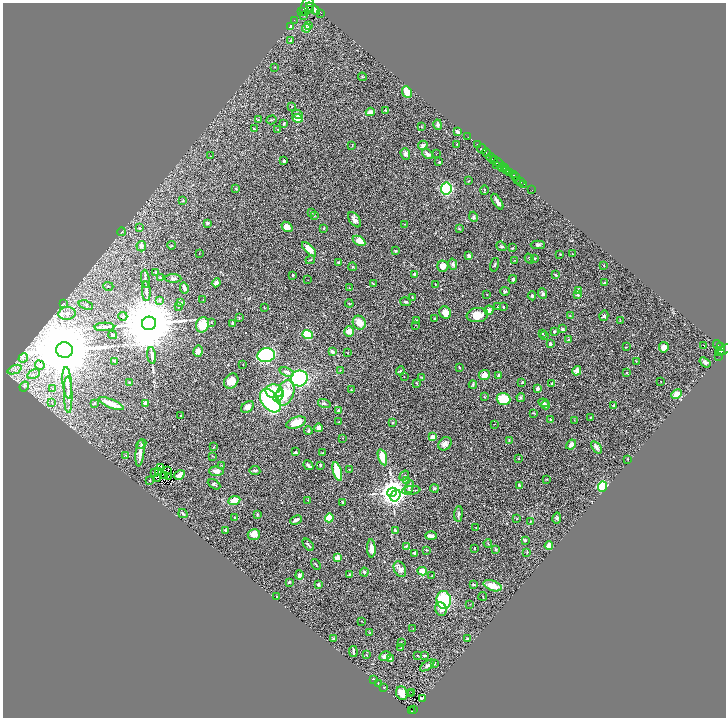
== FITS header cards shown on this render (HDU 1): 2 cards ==
NAXIS1  =                 1447
NAXIS2  =                 1431

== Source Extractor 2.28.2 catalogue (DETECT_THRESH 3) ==
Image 1447 x 1431 px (HDU 1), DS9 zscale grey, zoomed out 1/2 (1 PNG px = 2 x 2 image px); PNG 728 x 720 px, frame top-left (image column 2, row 1430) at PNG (3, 3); each listed source drawn as its Kron ellipse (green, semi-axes under 4 px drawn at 4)
Background 0.623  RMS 0.033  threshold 0.098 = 3 sigma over >= 5 px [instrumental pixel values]
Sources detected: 372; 30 cannot appear on this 1/2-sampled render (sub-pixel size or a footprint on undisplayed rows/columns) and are neither listed nor drawn; the other 342 listed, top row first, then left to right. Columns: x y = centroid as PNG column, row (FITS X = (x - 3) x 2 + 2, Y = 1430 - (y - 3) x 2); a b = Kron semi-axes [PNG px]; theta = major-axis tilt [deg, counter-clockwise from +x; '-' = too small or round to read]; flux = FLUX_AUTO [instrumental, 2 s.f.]
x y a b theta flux
307 6 9 6 69 1800
310 9 3 2 - 400
313 9 8 4 -37 2000
302 11 2 1 - 260
321 13 2 2 - 54
304 16 2 2 - 2.7
294 20 2 1 - 9.8
290 26 3 2 - 50
308 26 3 3 - 6.2
306 28 4 4 - 25
290 41 3 3 - 5.1
274 67 3 2 - 2
362 77 4 2 - 4.3
407 92 6 4 -65 75
292 106 2 2 - 2.4
386 110 3 2 - 5.7
370 112 4 3 - 52
297 114 5 4 - 16
298 118 5 4 - 73
258 120 2 2 - 3.4
271 120 5 2 - 5.6
284 123 3 2 - 6.3
438 125 5 4 - 17
421 127 3 2 - 3.3
254 129 4 2 - 6.8
278 129 3 2 - 3.5
457 132 4 3 - 17
468 137 2 1 - 11
457 144 2 2 - 4.7
352 145 4 2 - 3.8
423 145 5 4 - 17
477 145 3 1 - 28
482 149 5 2 - 640
487 153 4 2 - 480
405 154 6 4 -70 16
427 154 6 4 -37 17
436 154 3 2 - 1.5
210 156 2 2 - 1.9
491 157 4 2 - 140
493 159 3 2 - 34
284 161 3 2 - 8.4
439 162 3 2 - 4.3
498 162 7 2 -36 240
497 165 3 1 - 88
502 167 4 3 - 250
505 167 2 1 - 81
507 170 3 2 - 440
510 173 3 2 - 230
513 175 2 2 - 160
516 177 3 2 - 250
517 180 3 1 - 33
469 181 2 2 - 3.7
521 181 2 2 - 130
524 184 2 1 - 22
236 189 3 2 - 4.3
446 189 6 5 - 530
484 190 5 2 - 6.8
532 190 2 1 - 11
183 201 3 2 - 3.1
497 202 9 3 -57 36
312 212 3 2 - 7.1
314 216 3 2 - 4.3
474 217 5 4 - 8.7
355 220 9 5 -55 28
208 223 3 3 - 9.3
405 224 3 2 - 2.5
287 227 6 4 -39 45
140 228 4 3 - 8.1
324 228 3 2 - 4.8
459 229 3 2 - 4.5
122 232 4 2 - 5.1
359 241 7 4 -31 53
172 245 4 2 - 4.1
538 245 7 4 -1 13
141 246 5 5 - 20
501 246 5 4 - 8.5
512 248 3 3 - 4.8
309 249 9 4 -47 59
395 251 3 3 - 7.3
199 253 3 1 - 2.1
560 254 2 2 - 4.1
572 254 2 1 - 2
469 256 3 2 - 27
529 258 5 2 - 4.1
535 258 3 3 - 4.4
310 260 5 3 - 5.5
515 260 3 2 - 2.2
339 262 4 3 - 7.7
453 264 5 4 - 12
495 265 7 3 73 9.7
443 266 5 5 - 40
604 266 2 1 - 1.7
353 267 4 3 - 5.8
155 272 3 2 - 6.7
415 274 3 3 - 34
293 275 2 2 - 6.2
555 275 4 2 - 6.3
160 277 2 2 - 4.6
173 278 8 4 -1 14
145 279 9 2 -84 9.7
513 279 4 3 - 11
308 280 2 1 - 1.5
216 283 4 4 - 19
604 283 3 2 - 5.4
373 284 3 2 - 3.9
435 285 3 2 - 2.1
108 286 5 3 - 6.2
184 288 5 2 - 16
349 288 2 1 - 2
146 291 10 3 -86 21
505 291 4 4 - 7.1
578 291 2 2 - 120
543 294 5 4 - 15
487 295 2 1 - 3.5
577 295 3 3 - 15
532 296 5 3 - 9.2
412 297 2 2 - 3.4
159 300 4 3 - 7.8
203 300 3 2 - 2.9
406 302 5 3 - 8.7
181 303 4 3 - 15
64 304 3 2 - 2.9
349 304 4 2 - 3.8
86 305 7 4 -19 11
178 307 3 3 - 3.8
264 307 2 2 - 2.2
498 307 2 2 - 18
503 307 3 3 - 5.2
489 310 4 4 - 33
67 313 8 6 6 34
445 313 6 5 - 54
477 315 11 7 7 92
570 315 3 3 - 3.9
123 316 4 2 - 5.7
604 316 5 4 - 15
239 318 3 2 - 3.6
434 318 3 2 - 5.1
416 320 2 1 - 1.7
620 320 3 1 - 2.7
211 322 3 2 - 3.9
149 323 7 7 - 74000
233 323 3 3 - 11
359 323 7 6 - 63
202 325 8 6 72 170
416 325 3 2 - 2.1
104 327 10 3 2 15
562 329 3 3 - 15
349 331 5 5 - 44
554 331 3 3 - 11
308 334 5 4 - 220
543 334 2 2 - 4.1
113 335 4 3 - 6
544 335 3 2 - 4.9
568 340 3 2 - 5.3
550 344 3 3 - 9.8
703 345 2 1 - 31
718 345 5 2 - 140
626 347 3 2 - 3.1
664 347 5 5 - 35
720 347 2 1 - 79
64 350 8 7 - 85000
723 350 9 3 32 290
198 351 5 4 - 39
721 351 4 1 - 120
332 352 4 3 - 22
347 353 2 1 - 2.5
152 355 8 3 -84 19
266 355 9 7 7 600
719 357 3 1 - 17
23 358 5 3 - 12
115 361 3 2 - 5.8
636 361 2 2 - 2.4
705 362 6 4 -37 17
243 364 2 1 - 1.6
40 365 5 3 - 11
459 367 3 2 - 4.5
15 370 7 3 22 18
340 370 3 2 - 3.4
400 371 4 3 - 6.9
577 371 5 4 - 42
287 372 7 4 -18 22
627 373 3 2 - 3
34 374 7 2 28 11
484 375 6 5 - 43
498 376 3 2 - 23
404 377 2 2 - 1.8
422 377 3 2 - 3
299 378 8 8 - 570
231 381 8 6 51 73
661 381 2 1 - 2.4
129 382 3 2 - 4.9
522 382 4 3 - 6.5
67 383 16 4 -84 45
416 383 3 2 - 4.3
552 383 3 2 - 9.4
473 384 4 3 - 7.5
24 386 5 2 - 6.3
53 388 4 3 - 6.2
537 389 4 2 - 24
352 390 4 2 - 3.5
274 391 9 7 -3 150
285 393 13 8 69 210
677 394 5 4 - 59
68 395 18 4 -89 35
279 396 6 4 56 69
484 397 3 2 - 3.6
521 397 4 3 - 6.7
503 399 7 6 - 150
270 401 13 8 -53 980
52 402 3 2 - 4.9
94 403 3 2 - 4.8
145 403 4 3 - 28
324 403 6 3 -16 13
544 403 5 3 - 17
111 404 13 3 -21 85
546 405 4 4 - 19
614 405 3 2 - 6.1
247 407 7 5 39 45
339 411 3 3 - 22
534 413 4 2 - 4.6
181 416 2 2 - 23
591 417 3 2 - 3.5
551 420 3 2 - 14
574 420 2 1 - 1.8
339 422 3 2 - 7.6
392 422 2 2 - 5.3
296 423 10 5 19 87
494 424 2 1 - 1.7
319 428 4 4 - 29
308 431 4 4 - 10
433 437 3 3 - 43
343 438 2 2 - 2.3
509 440 4 3 - 5.8
141 444 5 4 - 9.4
445 444 7 6 - 29
571 445 5 4 - 33
214 447 3 2 - 2.4
596 447 7 3 -53 23
295 452 3 2 - 8
140 453 13 3 84 54
323 453 4 2 - 5
126 455 3 2 - 3.8
212 456 3 2 - 2.5
382 457 8 4 -73 120
519 459 2 2 - 2.5
628 459 2 2 - 2.8
308 465 5 3 - 12
320 465 4 3 - 7.7
222 466 2 2 - 2.6
161 467 2 1 - 3.1
349 469 2 2 - 2.6
167 470 3 2 - 0.16
255 470 5 3 - 12
216 471 7 4 -4 34
337 471 9 4 -74 230
158 472 2 1 - 0.86
155 473 2 1 - 1.6
165 475 3 2 - 2.1
179 475 6 3 31 21
168 476 2 1 - 0.32
404 476 5 3 - 8.3
157 478 2 1 - 2.7
547 479 3 2 - 3.9
150 481 2 2 - 5.2
406 481 3 2 - 3.8
214 484 7 3 -30 8.6
519 485 4 2 - 5.1
409 487 7 4 75 16
603 487 5 4 - 230
434 489 4 3 - 8.8
411 490 9 3 7 12
392 492 5 4 - 8400
395 496 6 4 57 570
308 500 2 2 - 2.4
234 501 6 4 22 79
343 502 3 2 - 4.1
183 513 5 2 - 8.2
257 514 4 2 - 6.2
458 514 8 4 85 14
235 517 2 2 - 3.4
329 518 4 4 - 140
557 518 5 3 - 7
517 519 2 2 - 2.9
296 520 6 2 25 20
531 521 3 3 - 4.5
476 528 3 2 - 1.8
225 530 3 2 - 7.1
395 530 3 3 - 12
254 534 6 5 - 57
431 536 6 2 0 38
525 540 3 2 - 8.3
488 543 4 2 - 4.2
308 545 7 2 -48 11
406 546 3 3 - 5
549 546 4 4 - 42
371 548 9 4 -88 35
474 548 3 2 - 5.1
495 549 4 3 - 6.9
426 550 3 2 - 3.1
527 552 3 2 - 3.4
414 553 3 3 - 10
337 558 3 3 - 62
316 564 6 2 -57 4.6
400 569 8 5 -64 32
422 571 5 4 - 74
364 572 4 4 - 11
349 574 3 2 - 6.3
299 575 5 3 - 18
432 576 2 2 - 3.2
289 582 4 3 - 6.5
318 584 4 3 - 11
474 585 4 2 - 4
493 586 9 5 -19 78
277 596 2 2 - 2.4
483 596 4 2 - 3.4
444 600 9 7 -83 350
470 604 2 2 - 2.7
441 609 7 6 - 38
361 621 2 1 - 1.7
413 628 2 2 - 2.6
369 633 4 3 - 6.1
467 638 3 3 - 7.7
333 639 4 3 - 8.2
401 643 2 2 - 4.5
401 647 3 2 - 2.6
353 651 5 2 - 14
366 655 3 3 - 4
418 655 2 2 - 1.8
385 656 6 4 29 23
425 656 4 2 - 7.6
390 659 3 3 - 11
434 664 3 2 - 4.5
427 666 8 4 34 18
373 679 2 2 - 7.1
378 684 4 1 - 2.4
384 687 3 2 - 5.3
411 692 2 1 - 21
402 693 7 5 -69 43
411 694 2 1 - 23
422 698 4 2 - 6.3
413 709 2 1 - 9.2
411 711 4 2 - 70
At the frame edge (FLAGS 8, measured only in part): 1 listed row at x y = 307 6
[30 sub-pixel or undisplayed-footprint detections neither listed nor drawn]